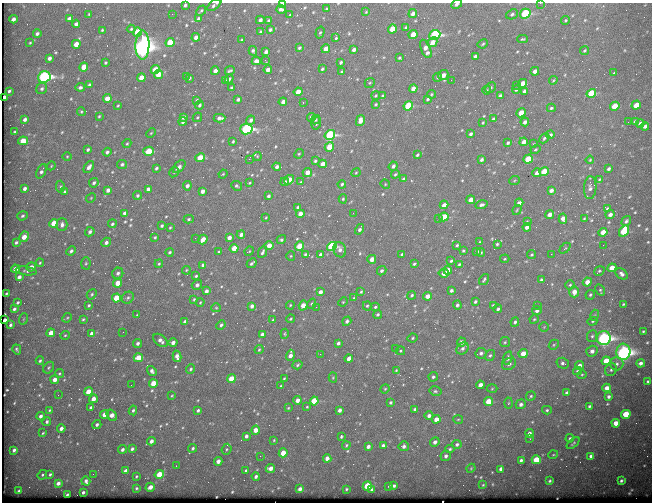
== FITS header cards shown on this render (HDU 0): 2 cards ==
NAXIS1  =                  650
NAXIS2  =                  500

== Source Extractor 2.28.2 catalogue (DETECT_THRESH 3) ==
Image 650 x 500 px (HDU 0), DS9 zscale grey, 1 PNG px = 1 image px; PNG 654 x 504 px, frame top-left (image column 1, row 500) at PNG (2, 3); each listed source drawn as its Kron ellipse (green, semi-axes under 4 px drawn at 4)
Background 649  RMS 3.4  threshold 10.1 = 3 sigma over >= 5 px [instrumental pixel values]
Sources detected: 621; of the 621, the 500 brightest by FLUX_AUTO listed and drawn (121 fainter detections omitted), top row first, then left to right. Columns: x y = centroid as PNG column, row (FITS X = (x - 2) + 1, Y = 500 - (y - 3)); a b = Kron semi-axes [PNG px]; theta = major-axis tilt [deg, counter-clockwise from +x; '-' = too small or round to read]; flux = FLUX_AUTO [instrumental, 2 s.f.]
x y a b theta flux
540 3 3 2 - 430
283 4 4 3 - 910
457 4 6 4 27 730
185 5 3 3 - 390
214 5 8 3 37 550
281 9 4 4 - 630
327 9 3 2 - 220
201 11 6 3 47 350
366 12 3 2 - 220
413 13 4 3 - 950
89 14 3 3 - 240
172 14 2 2 - 470
512 14 6 5 - 530
525 14 5 4 - 20000
290 15 3 3 - 320
13 19 4 4 - 950
69 19 4 4 - 970
199 19 4 3 - 700
260 20 4 3 - 720
565 20 4 3 - 260
269 21 4 3 - 500
76 24 4 4 - 890
406 28 4 3 - 530
131 29 4 4 - 310
392 29 5 4 - 4700
102 30 3 3 - 250
270 30 3 3 - 410
137 32 5 4 - 6800
260 32 3 3 - 280
37 33 4 3 - 560
320 33 6 4 74 390
413 34 4 4 - 2800
435 35 5 5 - 28000
196 37 4 4 - 1500
336 38 3 2 - 250
523 39 5 3 - 310
242 40 3 2 - 260
170 42 5 4 - 6500
432 42 5 4 - 2000
30 43 4 3 - 270
76 44 4 4 - 2500
483 44 5 3 - 280
142 45 14 7 90 170000
299 48 4 3 - 370
326 49 4 4 - 2700
426 49 10 5 -67 1800
354 50 4 3 - 850
585 50 5 4 - 350
253 51 5 4 - 540
266 52 4 3 - 880
475 56 4 3 - 540
49 58 4 3 - 800
399 58 3 3 - 310
265 60 4 2 - 310
256 61 4 4 - 1100
341 62 3 3 - 410
105 63 3 3 - 300
84 67 4 4 - 4000
322 69 4 3 - 390
155 70 5 4 - 5000
268 70 4 3 - 1300
215 71 4 3 - 1300
230 71 5 3 - 410
535 71 4 3 - 1300
341 72 4 3 - 360
614 73 3 2 - 270
158 74 5 4 - 3900
443 75 5 4 - 1500
186 76 3 2 - 270
44 77 6 5 - 51000
438 77 5 4 - 360
141 78 4 4 - 2600
189 78 4 3 - 420
229 79 5 4 - 430
225 80 3 3 - 230
451 80 2 2 - 1000
553 80 4 4 - 230
370 83 5 4 - 270
523 83 5 4 - 2100
89 85 3 3 - 410
516 85 2 2 - 310
80 87 4 3 - 590
490 87 6 4 43 440
231 88 3 3 - 310
42 89 6 5 - 580
413 89 4 4 - 1800
516 89 4 3 - 450
487 90 4 3 - 230
9 91 3 3 - 400
524 91 4 3 - 620
298 92 4 4 - 2800
591 93 5 4 - 11000
431 94 4 3 - 210
500 95 4 3 - 490
376 96 4 3 - 250
383 96 4 3 - 370
4 97 4 3 - 360
107 98 4 4 - 2600
238 99 4 3 - 510
428 99 4 3 - 360
197 100 4 3 - 310
283 102 4 3 - 1300
303 102 3 2 - 980
375 104 4 3 - 270
199 105 4 3 - 400
636 105 5 4 - 4000
118 106 3 3 - 250
408 106 5 4 - 13000
615 106 5 4 - 4500
551 108 4 3 - 340
81 112 4 4 - 290
521 113 5 4 - 4600
99 116 3 2 - 240
183 117 4 3 - 710
197 117 5 4 - 290
311 117 4 4 - 1700
219 118 6 4 1 920
25 119 4 3 - 850
493 119 3 3 - 410
251 120 5 4 - 790
315 120 5 3 - 310
183 121 4 3 - 760
360 121 6 4 76 1800
635 121 4 3 - 420
525 122 4 3 - 890
628 122 2 2 - 290
316 123 6 4 74 450
483 123 3 2 - 220
640 123 4 3 - 640
645 126 4 3 - 720
246 129 6 5 - 42000
15 132 3 3 - 260
151 133 5 3 - 220
471 134 4 3 - 550
330 135 5 5 - 27000
550 135 4 3 - 490
544 138 6 4 47 390
23 141 5 4 - 4300
233 141 3 3 - 300
524 142 4 4 - 1600
508 143 4 3 - 400
127 144 5 3 - 270
534 144 4 3 - 220
329 147 5 4 - 4400
88 149 4 3 - 410
535 149 5 3 - 280
149 151 5 4 - 5900
107 152 4 4 - 590
299 154 5 4 - 260
417 155 3 3 - 350
67 156 5 3 - 210
257 156 4 4 - 240
200 158 5 4 - 4800
249 159 2 2 - 2200
528 159 5 4 - 8100
481 160 4 4 - 550
590 160 4 3 - 240
315 161 4 3 - 350
122 164 5 4 - 480
323 164 4 4 - 1700
51 166 4 3 - 210
393 166 5 4 - 750
89 167 7 4 55 1100
179 167 8 4 47 800
277 167 4 4 - 860
156 168 4 3 - 420
609 169 4 3 - 530
41 171 8 4 65 750
174 172 5 4 - 300
307 172 5 4 - 2000
544 172 5 4 - 6000
356 173 5 4 - 230
537 173 4 4 - 1300
223 174 5 3 - 210
395 174 4 3 - 340
403 179 3 3 - 290
599 179 4 3 - 230
289 180 5 4 - 2500
514 181 5 3 - 220
285 182 4 3 - 430
301 182 3 3 - 240
94 183 5 4 - 530
249 183 3 2 - 250
342 184 4 4 - 360
385 184 5 4 - 220
187 186 4 4 - 820
237 186 6 4 -26 400
60 187 6 4 89 310
25 188 4 3 - 770
590 188 11 6 86 870
148 189 4 3 - 820
108 190 4 3 - 1000
551 190 4 3 - 980
203 191 4 3 - 950
64 192 4 3 - 380
138 195 4 4 - 390
268 196 3 3 - 540
91 198 5 4 - 240
343 199 4 4 - 290
471 200 4 4 - 1900
519 203 4 4 - 960
444 205 4 3 - 1300
482 205 6 4 16 580
298 207 4 3 - 500
607 209 4 4 - 480
517 210 5 3 - 220
124 213 4 3 - 660
353 213 3 2 - 230
300 214 4 4 - 1900
550 215 4 4 - 1500
610 215 4 4 - 980
23 216 5 4 - 430
444 217 5 4 - 8600
266 218 4 3 - 210
438 218 3 2 - 420
584 218 4 3 - 210
189 219 5 4 - 350
563 219 5 4 - 1500
527 221 4 3 - 250
626 221 5 4 - 430
54 223 4 4 - 3800
112 224 4 3 - 380
62 225 6 5 - 940
162 226 3 3 - 390
527 227 4 4 - 1100
170 228 4 3 - 230
360 229 5 4 - 760
624 231 6 4 57 12000
90 232 5 4 - 560
603 232 4 4 - 2500
241 235 4 4 - 1000
24 237 5 4 - 2600
155 237 3 3 - 270
195 238 2 2 - 310
229 238 4 3 - 1300
203 240 5 4 - 2100
281 240 5 4 - 360
16 242 4 3 - 430
106 242 5 4 - 760
480 242 3 3 - 210
497 244 3 3 - 290
457 245 3 3 - 340
603 245 2 2 - 970
269 246 4 4 - 2200
300 246 5 4 - 6200
332 246 5 4 - 24000
234 248 4 4 - 4100
565 248 6 3 44 270
340 250 8 6 -68 1000
71 251 5 4 - 570
249 251 5 4 - 250
463 251 3 3 - 300
477 251 4 3 - 510
170 252 4 3 - 390
219 252 3 2 - 330
262 252 6 3 65 470
481 252 4 4 - 300
305 254 4 4 - 360
402 254 3 3 - 280
551 254 2 2 - 1200
320 255 4 3 - 590
532 255 4 4 - 280
291 256 5 4 - 240
372 259 4 4 - 2300
505 259 5 4 - 240
451 261 3 3 - 370
40 263 4 3 - 250
86 263 6 4 88 340
252 263 5 3 - 450
159 264 4 3 - 300
414 264 3 3 - 320
459 264 3 3 - 300
203 265 4 3 - 980
31 267 5 4 - 1100
612 268 4 4 - 3000
15 269 4 4 - 2000
186 270 4 3 - 220
448 270 4 4 - 2200
26 271 10 4 -8 490
382 271 5 4 - 580
599 271 5 3 - 350
118 273 6 5 - 700
444 273 5 4 - 2100
622 274 7 5 -39 790
196 276 4 3 - 350
19 277 4 3 - 930
484 280 6 3 54 390
541 280 4 3 - 330
587 282 4 4 - 1700
118 283 4 4 - 3100
197 285 5 5 - 820
570 285 4 4 - 330
451 290 3 3 - 490
600 290 6 4 -61 340
206 291 4 3 - 860
320 292 4 3 - 1100
361 292 4 2 - 280
574 292 5 5 - 1900
6 293 3 2 - 230
92 294 6 4 48 340
412 295 4 4 - 410
590 295 5 4 - 360
427 296 4 4 - 1700
117 298 4 4 - 6900
128 298 6 5 - 540
354 298 4 3 - 210
194 299 4 3 - 280
18 302 3 3 - 360
200 302 4 3 - 250
343 302 5 4 - 250
475 302 4 3 - 470
312 304 5 4 - 270
623 304 3 2 - 240
89 305 4 3 - 340
290 305 4 3 - 230
303 305 5 4 - 2700
457 305 4 4 - 540
493 305 3 3 - 260
252 306 4 3 - 930
367 306 4 4 - 300
538 306 3 2 - 490
316 307 2 2 - 780
375 307 4 3 - 320
216 308 5 4 - 260
14 309 3 3 - 540
498 309 4 4 - 520
537 311 4 4 - 730
378 314 4 4 - 440
137 315 3 3 - 240
595 315 5 3 - 240
67 318 5 4 - 320
23 319 6 3 70 240
83 319 4 3 - 280
291 319 4 3 - 270
534 319 5 4 - 250
5 320 4 2 - 1200
273 320 3 3 - 220
347 321 5 4 - 730
592 321 5 4 - 270
185 322 4 3 - 1500
515 322 5 3 - 510
10 325 3 3 - 450
221 325 5 4 - 510
544 327 5 5 - 250
643 331 3 2 - 270
123 332 2 2 - 410
51 333 4 4 - 2400
92 333 4 3 - 970
262 334 4 3 - 980
285 334 5 3 - 240
65 335 4 4 - 240
592 336 6 5 - 480
413 338 5 3 - 280
604 338 7 7 - 75000
160 340 8 5 -39 1200
173 342 4 4 - 1300
461 342 4 4 - 1000
505 342 5 5 - 340
137 343 4 4 - 630
338 343 4 3 - 620
554 345 5 4 - 330
462 348 7 5 45 750
17 349 5 3 - 410
396 349 4 3 - 220
259 350 5 3 - 270
400 351 4 4 - 270
592 351 5 5 - 970
623 352 8 7 - 96000
481 353 5 5 - 670
320 354 3 2 - 210
523 354 4 4 - 2800
290 355 5 3 - 1300
490 355 6 4 54 410
177 356 6 4 -76 1300
138 358 5 4 - 4300
508 358 7 4 73 600
349 359 4 4 - 1400
40 361 4 3 - 360
606 361 4 4 - 3800
563 363 6 5 - 670
641 363 4 4 - 910
509 364 7 5 28 600
617 364 7 6 - 710
297 365 5 4 - 340
579 365 4 4 - 1100
49 368 6 4 56 370
191 369 5 4 - 350
396 370 4 3 - 250
611 370 6 5 - 540
152 371 5 4 - 770
577 371 4 3 - 310
59 373 5 4 - 350
582 375 5 4 - 290
433 377 5 4 - 470
284 378 3 2 - 220
333 378 5 4 - 230
231 379 4 4 - 6600
55 380 4 4 - 1600
648 381 3 3 - 320
153 383 4 4 - 4600
131 385 2 2 - 220
480 385 4 3 - 1400
281 386 3 3 - 270
607 388 4 4 - 2000
385 389 5 4 - 250
492 389 5 3 - 220
435 391 6 4 -13 390
88 392 4 4 - 4500
567 393 4 4 - 1200
58 395 2 2 - 240
172 396 4 3 - 230
531 396 5 4 - 350
609 397 4 4 - 560
93 399 4 4 - 1700
297 400 4 4 - 1400
314 401 4 4 - 11000
391 402 4 3 - 420
489 402 4 4 - 6000
508 403 5 3 - 230
521 404 5 5 - 790
589 406 4 3 - 400
91 407 4 3 - 480
307 407 3 3 - 220
288 408 4 4 - 250
415 409 3 3 - 430
49 410 4 3 - 260
133 410 5 4 - 500
198 410 4 3 - 510
340 410 4 3 - 910
547 410 5 4 - 330
626 414 4 4 - 6200
104 415 4 4 - 2300
112 415 6 4 -54 1900
429 415 4 4 - 860
40 416 4 3 - 720
436 419 4 4 - 2400
458 419 5 3 - 210
47 422 4 4 - 510
616 423 4 4 - 2300
97 425 5 4 - 570
61 428 4 3 - 1100
255 430 4 4 - 2100
43 433 3 3 - 250
529 433 4 4 - 960
246 436 4 3 - 660
341 436 4 3 - 430
570 438 4 3 - 410
530 439 3 3 - 260
274 440 4 3 - 230
151 441 4 3 - 1100
435 442 5 4 - 970
573 443 8 3 42 330
457 444 5 4 - 550
346 445 4 3 - 280
368 446 4 4 - 870
383 446 4 3 - 780
404 446 5 5 - 820
193 448 4 3 - 480
122 449 4 4 - 660
132 449 4 3 - 500
226 449 5 5 - 340
450 449 5 4 - 350
14 450 4 3 - 730
283 453 4 4 - 4100
553 455 5 3 - 220
260 456 2 2 - 670
446 456 5 5 - 720
591 456 4 4 - 990
327 458 4 4 - 1600
521 460 3 3 - 520
536 460 4 4 - 7700
218 461 4 4 - 1300
176 466 3 2 - 250
270 468 5 4 - 1400
471 468 4 3 - 240
501 469 4 4 - 1200
246 470 4 3 - 310
126 471 4 4 - 1400
50 474 4 3 - 360
93 474 2 2 - 270
159 474 5 4 - 6100
42 475 5 4 - 320
136 476 3 3 - 280
256 476 4 3 - 640
86 481 5 3 - 700
549 481 3 3 - 320
621 481 4 3 - 480
58 483 4 3 - 1100
483 485 4 3 - 230
367 486 5 4 - 8200
389 486 3 3 - 270
394 486 4 3 - 500
150 487 4 4 - 1500
136 488 3 3 - 310
300 489 4 3 - 1100
346 489 3 3 - 280
372 490 4 3 - 600
19 491 3 3 - 480
83 492 3 3 - 460
67 494 3 3 - 350
At the frame edge (FLAGS 8, measured only in part): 5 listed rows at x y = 540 3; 283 4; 457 4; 185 5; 214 5
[121 fainter detections neither listed nor drawn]